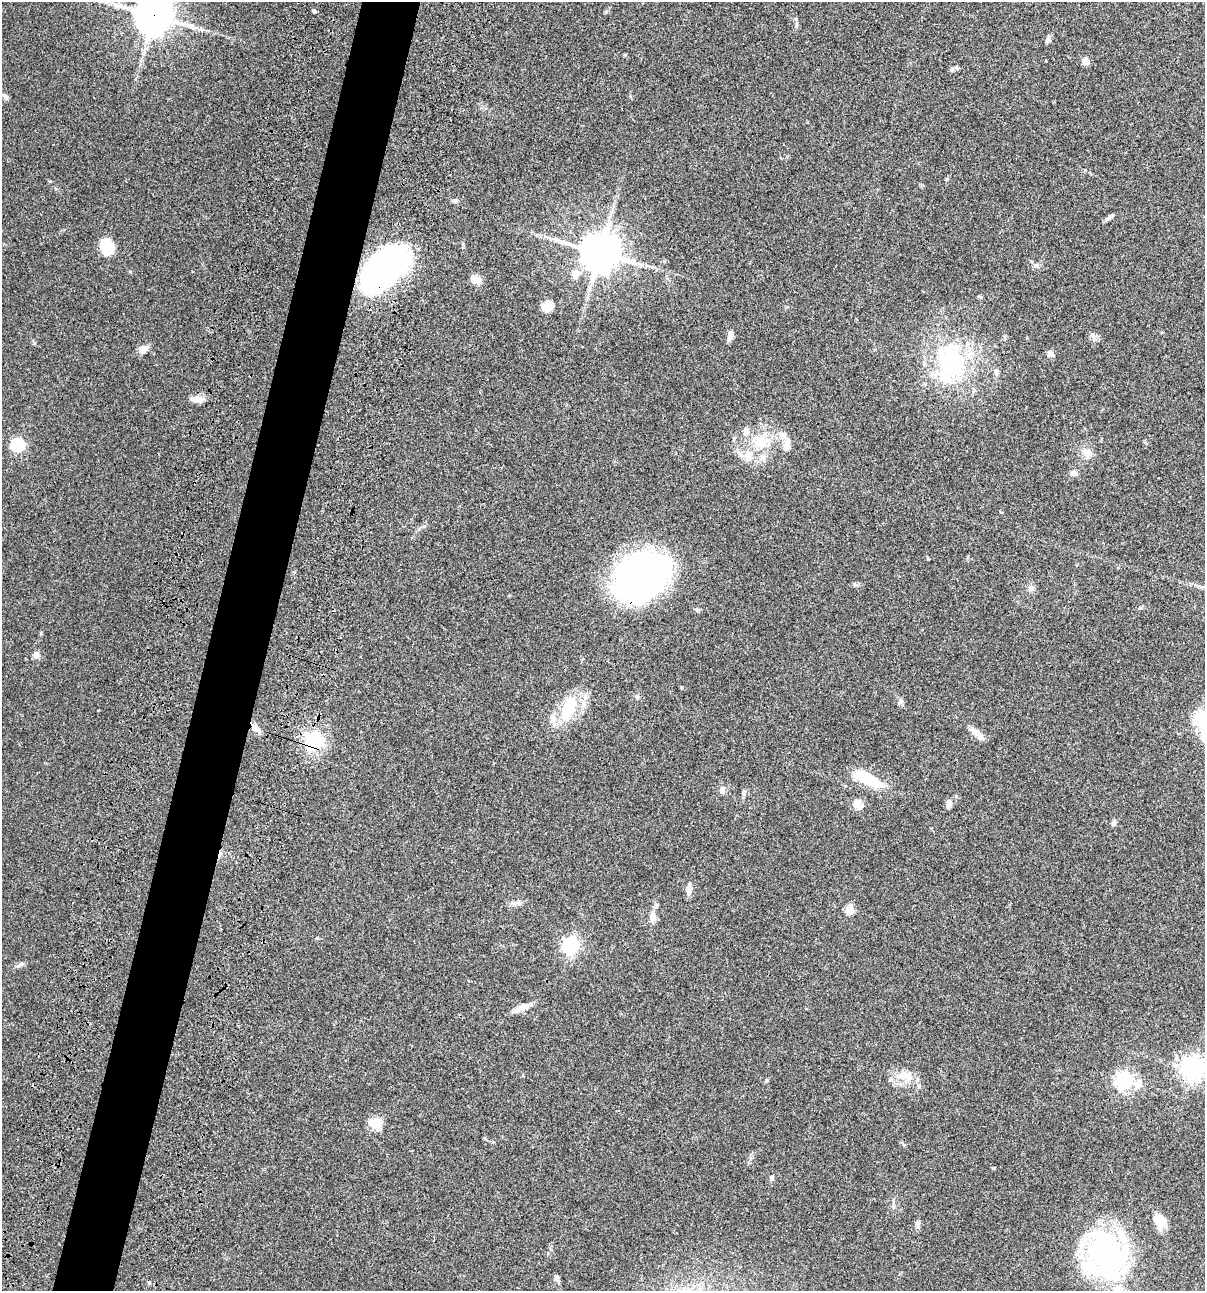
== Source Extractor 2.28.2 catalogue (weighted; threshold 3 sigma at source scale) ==
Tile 7 of 4 x 4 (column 3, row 2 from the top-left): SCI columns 2641-3843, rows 2697-3985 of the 5405 x 5390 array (HDU 1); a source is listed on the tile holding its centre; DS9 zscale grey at full resolution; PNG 1207 x 1293 px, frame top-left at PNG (2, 2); no overlay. Shown black and unused: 5% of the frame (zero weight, under 3 of 4 exposures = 9% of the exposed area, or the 3 px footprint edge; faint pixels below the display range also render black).
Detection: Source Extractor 2.28.2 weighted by HDU 2 'WHT'; one run over the whole footprint, this tile lists its part. Background 0.0467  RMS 0.0052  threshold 0.0236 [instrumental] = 3 sigma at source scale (4.5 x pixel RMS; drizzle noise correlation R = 1.50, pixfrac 1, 0.05/0.05 arcsec/px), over >= 5 px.
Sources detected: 81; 2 inside a brighter object's white glare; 1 cosmic-ray / hot-pixel residue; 1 long thin detection or spike segment (spike, bleed or trail) — not listed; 13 inside a brighter listed object's ellipse — not listed separately; the other 64 listed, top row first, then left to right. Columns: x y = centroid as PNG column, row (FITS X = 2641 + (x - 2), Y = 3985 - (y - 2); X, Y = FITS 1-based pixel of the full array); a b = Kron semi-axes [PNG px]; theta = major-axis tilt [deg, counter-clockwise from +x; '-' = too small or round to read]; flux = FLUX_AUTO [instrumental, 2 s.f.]
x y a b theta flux
314 11 4 4 - 1.1
154 15 12 12 - 1000
797 24 7 4 72 0.74
1048 39 9 5 73 1.8
1085 61 5 5 - 9.2
952 69 6 5 - 0.98
5 97 8 5 -50 1.6
455 201 7 5 -15 1.1
1109 218 11 5 35 1.6
107 246 15 10 -71 20
600 252 12 12 - 1300
1036 266 9 7 -4 1.7
384 269 49 25 46 170
576 274 13 11 50 4
476 280 13 9 -32 3.7
547 306 13 11 39 5.6
730 335 11 6 77 3.5
143 349 13 9 5 3.1
1050 354 8 7 - 2.3
951 361 53 40 -82 59
996 371 8 6 -43 1.5
197 399 15 7 0 4.7
761 442 23 16 -62 13
17 445 6 6 - 65
786 445 20 8 80 3.7
1088 453 13 11 -48 4
748 455 16 11 -85 6.6
1073 473 8 8 - 2.2
640 576 57 44 35 150
855 584 7 5 -61 0.81
1031 588 8 8 - 2.2
1140 608 8 3 19 0.72
36 655 8 7 - 2.6
637 696 8 5 -36 1.1
901 702 8 6 66 1.3
569 708 31 15 69 24
1202 719 32 22 -46 18
256 728 15 7 -46 3.4
974 732 14 9 -46 3.4
313 741 7 7 - 140
866 778 35 12 -29 19
722 790 9 7 78 1.9
744 792 10 4 90 0.99
949 802 9 7 -56 1.7
856 804 12 10 66 4.5
1113 823 8 5 71 1.5
689 889 15 6 86 2.8
519 903 8 5 44 1.3
849 909 5 5 - 16
652 916 15 9 86 3.7
570 945 7 6 - 140
20 965 11 5 33 1.5
522 1007 23 7 24 4.7
1192 1068 8 8 - 390
904 1075 18 10 8 6.4
1124 1080 7 7 - 170
1138 1084 16 11 59 5.4
919 1086 6 4 -89 0.84
376 1123 17 14 -34 6.5
771 1178 8 5 84 1.1
893 1206 7 5 -79 1
1160 1221 17 14 59 7.4
1105 1254 59 41 -24 87
557 1278 9 6 -65 1.3
Overlapping masked pixels (flux is a lower limit): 5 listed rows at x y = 154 15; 384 269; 640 576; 256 728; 313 741
Isophote crosses this tile's border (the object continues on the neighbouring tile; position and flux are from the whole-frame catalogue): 3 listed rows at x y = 154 15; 1202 719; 1192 1068
Unlisted compact peaks at least as high as the median listed source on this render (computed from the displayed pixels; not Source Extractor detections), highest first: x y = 34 343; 994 1168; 606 12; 947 179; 928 559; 424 526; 917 1227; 41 633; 981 297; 625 55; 1093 336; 463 244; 1085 170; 130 271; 98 710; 767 1080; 697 610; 904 1145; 681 687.